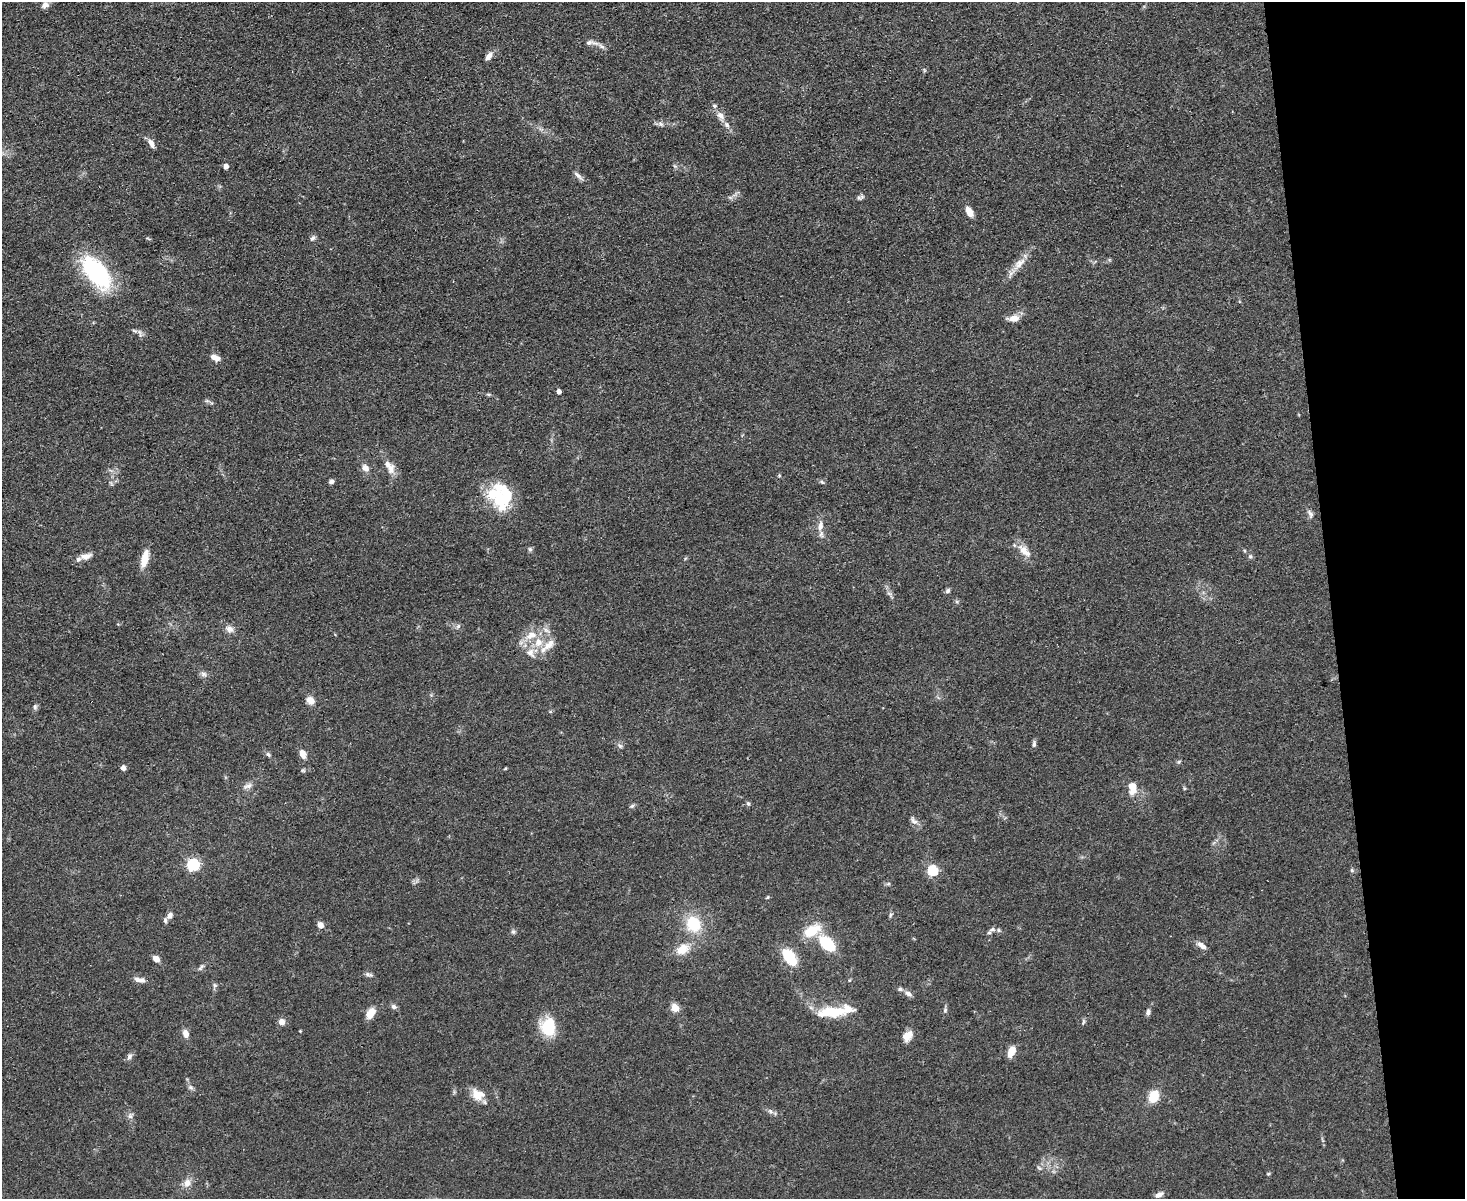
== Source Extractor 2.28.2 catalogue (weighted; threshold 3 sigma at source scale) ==
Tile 9 of 3 x 4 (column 3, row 3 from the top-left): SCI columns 3174-4636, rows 1198-2394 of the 4769 x 4789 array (HDU 1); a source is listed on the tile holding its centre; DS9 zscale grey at full resolution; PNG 1467 x 1201 px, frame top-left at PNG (2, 2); no overlay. Shown black and unused: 9% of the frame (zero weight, under 3 of 4 exposures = <1% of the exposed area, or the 3 px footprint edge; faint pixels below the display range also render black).
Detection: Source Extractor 2.28.2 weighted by HDU 2 'WHT'; one run over the whole footprint, this tile lists its part. Background 0.0657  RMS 0.0059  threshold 0.0265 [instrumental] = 3 sigma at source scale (4.5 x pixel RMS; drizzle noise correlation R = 1.50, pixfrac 1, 0.05/0.05 arcsec/px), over >= 5 px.
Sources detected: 108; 1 inside a brighter object's white glare — not listed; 12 inside a brighter listed object's ellipse — not listed separately; the other 95 listed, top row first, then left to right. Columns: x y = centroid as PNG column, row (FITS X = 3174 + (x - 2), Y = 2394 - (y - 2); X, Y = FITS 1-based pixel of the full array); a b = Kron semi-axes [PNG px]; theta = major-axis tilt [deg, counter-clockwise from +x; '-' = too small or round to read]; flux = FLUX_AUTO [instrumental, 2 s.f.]
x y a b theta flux
45 5 10 8 30 3.3
589 42 14 6 16 2.5
601 46 10 5 -28 2.1
489 56 11 6 53 3.3
720 116 13 9 -44 3.9
661 124 9 6 -27 1.8
151 143 13 6 -62 3
226 166 4 4 - 3.5
675 166 6 4 -33 0.91
578 176 17 5 -45 2.4
860 197 11 5 14 1.6
969 212 11 6 -61 5.8
313 238 8 5 49 1.6
1020 263 20 9 46 6.7
96 273 44 21 -52 60
1013 318 13 8 8 5.6
217 358 7 6 - 3.3
559 391 4 4 - 2.5
488 394 6 4 -18 0.79
207 401 7 4 -18 1.1
365 468 10 8 -51 3.4
391 468 16 10 -89 5.2
331 481 6 5 - 1.6
822 482 6 4 -23 0.99
498 496 37 23 -62 33
1310 514 12 6 -64 2.2
820 526 14 8 76 4.4
530 549 6 6 - 1.1
1023 550 17 11 -49 6.7
86 556 16 7 14 4.1
1250 556 6 5 - 1
145 559 21 8 76 8.8
948 591 6 5 - 1.4
458 626 7 4 45 1.1
229 629 10 9 - 3.3
538 642 13 11 -89 8.6
531 653 14 10 -61 5.4
203 674 9 6 -16 1.9
311 701 10 7 -42 5
35 707 7 6 - 1.3
1034 744 9 5 84 1.5
620 746 6 6 - 1.3
302 753 6 4 -69 8.7
268 754 6 5 - 1.2
1179 762 6 4 3 0.83
123 768 4 4 - 3.8
303 770 6 4 -1 0.82
249 786 11 6 24 2.5
1132 788 16 9 -86 7.5
748 803 6 5 - 1.1
632 806 6 5 - 1.1
914 821 13 7 -49 2.6
193 864 6 5 - 80
932 870 5 5 - 49
1352 870 5 5 - 0.9
767 897 6 3 45 0.68
170 915 8 6 61 2.5
890 915 7 4 71 0.92
693 924 18 15 -64 21
320 925 7 6 - 3.6
992 929 9 6 26 2.2
513 931 6 5 - 1.2
812 931 20 11 30 16
827 943 14 8 -43 30
1201 945 13 6 -37 3.5
683 949 17 12 30 9.5
790 957 16 9 -55 24
156 959 7 6 - 3.6
201 967 12 4 56 1.4
368 974 11 5 -10 1.5
139 980 14 6 -8 3.8
215 985 7 6 - 1.3
908 994 10 6 -32 2.5
394 1007 7 6 - 1.8
675 1008 5 5 - 18
945 1010 6 6 - 1.1
832 1012 29 10 3 22
1148 1012 8 5 80 1.8
370 1013 13 8 55 6.8
281 1022 7 6 - 3.7
548 1026 20 15 87 23
300 1031 4 3 - 0.47
186 1034 9 6 -73 4.2
909 1034 15 9 75 4.8
1011 1051 12 6 65 7.7
129 1057 9 7 57 1.9
191 1087 7 6 - 1.5
477 1094 17 13 -21 8.4
1154 1096 8 6 68 20
770 1111 9 4 -36 1.7
130 1116 8 6 -86 1.9
1039 1168 7 4 -44 1
1268 1174 5 3 - 0.62
187 1183 11 9 68 4.3
1159 1194 11 6 30 2.7